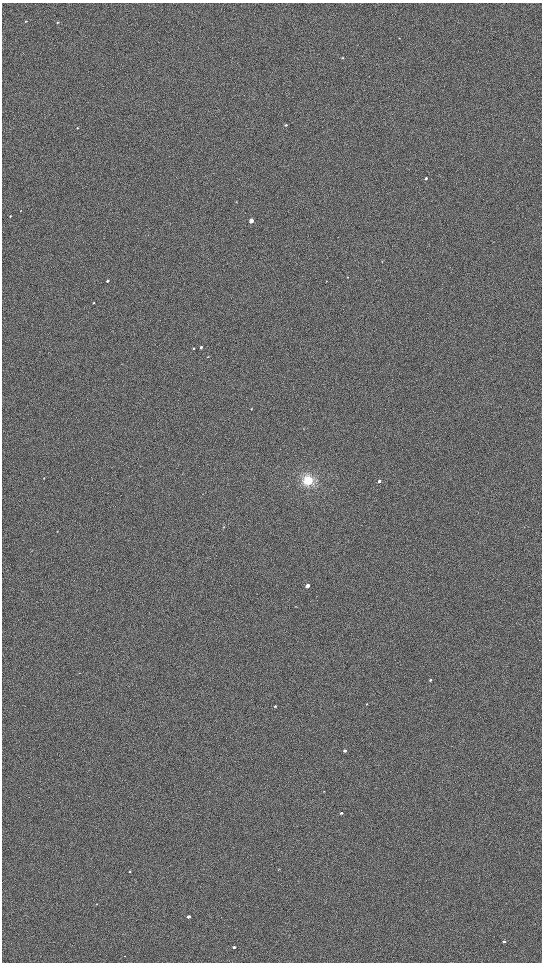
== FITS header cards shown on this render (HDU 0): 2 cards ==
NAXIS1  =                 1080 / length of data axis 1
NAXIS2  =                 1920 / length of data axis 2

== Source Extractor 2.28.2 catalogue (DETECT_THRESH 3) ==
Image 1080 x 1920 px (HDU 0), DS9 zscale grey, zoomed out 1/2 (1 PNG px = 2 x 2 image px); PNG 544 x 964 px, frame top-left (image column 1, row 1919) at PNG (2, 3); no overlay
Background 907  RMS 120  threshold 369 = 3 sigma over >= 5 px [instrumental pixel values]
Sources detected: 26; all 26 listed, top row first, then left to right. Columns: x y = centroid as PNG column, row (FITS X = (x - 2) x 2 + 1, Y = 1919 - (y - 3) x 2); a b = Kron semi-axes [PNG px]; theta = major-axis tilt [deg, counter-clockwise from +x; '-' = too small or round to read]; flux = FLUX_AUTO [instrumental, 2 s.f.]
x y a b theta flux
26 21 3 2 - 11000
57 22 3 2 - 18000
342 58 3 2 - 16000
286 125 3 3 - 17000
77 128 3 2 - 13000
426 178 3 3 - 28000
10 216 3 2 - 9800
251 221 3 3 - 180000
347 277 2 2 - 8600
107 281 3 2 - 29000
93 303 3 2 - 10000
201 347 4 3 - 28000
194 348 3 2 - 18000
308 480 12 11 - 410000
379 481 3 3 - 44000
307 586 3 3 - 170000
431 680 3 2 - 20000
367 704 3 1 - 7800
275 706 3 2 - 21000
345 751 3 2 - 51000
341 813 3 2 - 40000
279 869 3 1 - 8200
130 872 3 2 - 18000
189 917 3 2 - 110000
504 942 3 2 - 40000
234 947 3 2 - 69000